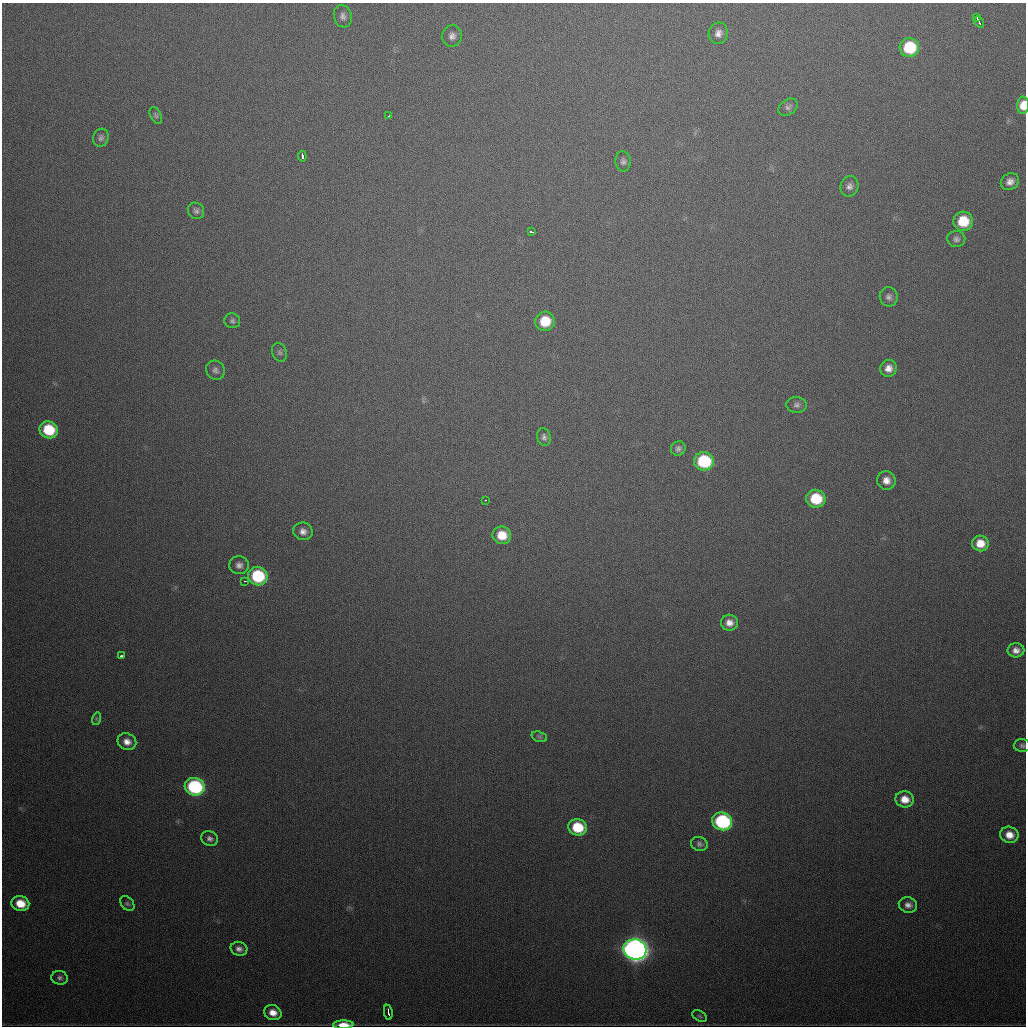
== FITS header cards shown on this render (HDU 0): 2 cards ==
NAXIS1  =                 1024
NAXIS2  =                 1024

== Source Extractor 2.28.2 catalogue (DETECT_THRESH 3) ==
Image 1024 x 1024 px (HDU 0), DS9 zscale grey, 1 PNG px = 1 image px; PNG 1028 x 1028 px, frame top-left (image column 1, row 1024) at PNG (2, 3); each listed source drawn as its Kron ellipse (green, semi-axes under 4 px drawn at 4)
Background 484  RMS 17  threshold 49.8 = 3 sigma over >= 5 px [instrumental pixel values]
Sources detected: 63; all 63 listed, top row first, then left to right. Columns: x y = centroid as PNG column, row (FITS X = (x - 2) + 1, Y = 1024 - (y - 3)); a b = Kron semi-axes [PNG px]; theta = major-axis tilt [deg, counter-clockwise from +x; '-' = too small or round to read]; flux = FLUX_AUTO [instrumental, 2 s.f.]
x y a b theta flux
343 16 11 9 -75 5100
977 17 4 2 - 1600
979 22 6 2 -56 4100
718 33 11 9 78 7500
452 36 11 9 73 6100
909 48 9 9 - 58000
1023 105 8 6 87 16000
788 107 11 7 34 4200
156 115 9 5 -64 2400
389 116 3 2 - 1800
101 138 9 7 74 3900
302 156 5 3 - 5000
623 161 10 7 -85 4200
1010 182 9 8 - 7000
849 186 10 9 - 5800
196 211 8 7 - 3800
963 221 10 9 - 38000
531 232 3 3 - 3700
956 239 9 8 - 4500
889 297 9 9 - 4800
232 321 8 7 - 3300
545 321 10 9 - 32000
280 352 10 7 -68 3400
888 368 9 8 - 8800
215 370 10 9 - 4700
797 405 10 8 -7 4400
49 430 9 8 - 48000
544 437 9 7 -76 3800
678 448 7 7 - 4000
704 461 10 9 - 80000
886 480 9 9 - 9500
816 499 9 9 - 44000
486 500 3 2 - 1200
303 531 10 8 -19 7000
502 535 9 8 - 22000
980 543 8 8 - 17000
239 565 9 9 - 5900
258 576 10 9 - 75000
245 581 3 2 - 1500
729 623 8 8 - 8500
1016 650 8 7 - 7200
121 656 3 3 - 11000
96 719 6 4 73 1700
539 737 8 5 -20 2300
127 742 9 8 - 9000
1022 746 8 6 -3 3100
195 787 10 9 - 130000
905 799 9 8 - 14000
722 821 10 9 - 140000
577 827 9 8 - 43000
1009 835 9 8 - 13000
210 839 9 7 -22 4300
699 844 8 7 - 3600
20 903 9 7 -19 22000
127 904 8 6 -49 2700
908 905 9 7 -17 6500
239 949 8 7 - 5700
635 949 11 10 - 990000
60 978 8 7 - 3600
388 1012 7 3 -79 5000
273 1013 9 7 -21 12000
700 1016 8 5 -27 1900
343 1025 10 4 1 19000
At the frame edge (FLAGS 8, measured only in part): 2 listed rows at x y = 1023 105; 343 1025